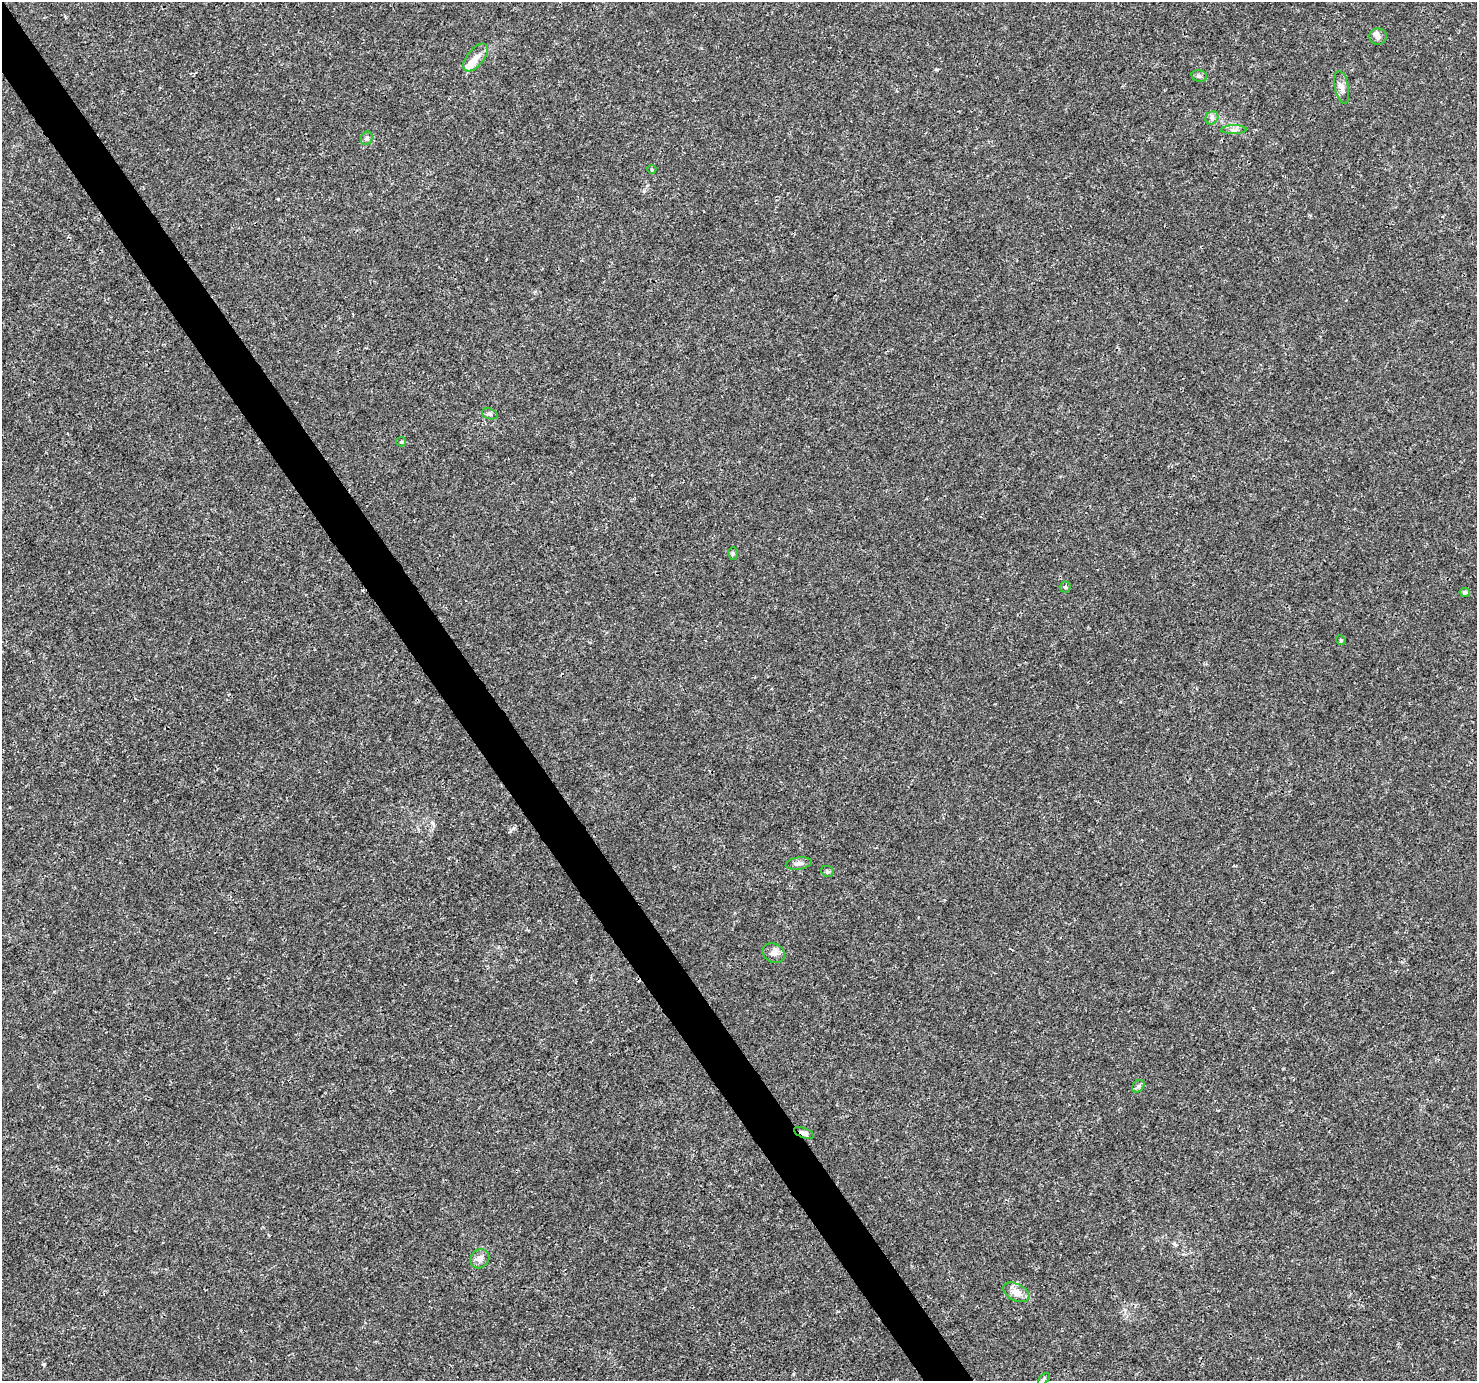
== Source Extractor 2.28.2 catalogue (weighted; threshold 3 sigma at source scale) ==
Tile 11 of 4 x 4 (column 3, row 3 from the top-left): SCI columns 2955-4429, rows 1562-2940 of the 5904 x 5819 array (HDU 1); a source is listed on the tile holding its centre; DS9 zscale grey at full resolution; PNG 1479 x 1383 px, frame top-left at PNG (2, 2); each listed source drawn as its Kron ellipse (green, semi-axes under 4 px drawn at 4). Shown black and unused: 3% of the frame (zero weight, under 3 of 4 exposures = <1% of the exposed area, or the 3 px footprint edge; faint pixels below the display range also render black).
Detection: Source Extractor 2.28.2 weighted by HDU 2 'WHT'; one run over the whole footprint, this tile lists its part. Background 0.00368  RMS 0.0011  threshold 0.00501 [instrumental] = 3 sigma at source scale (4.5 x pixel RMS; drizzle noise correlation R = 1.50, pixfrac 1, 0.0396/0.0396 arcsec/px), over >= 5 px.
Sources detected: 25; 3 inside a brighter listed object's ellipse — not listed separately; the other 22 listed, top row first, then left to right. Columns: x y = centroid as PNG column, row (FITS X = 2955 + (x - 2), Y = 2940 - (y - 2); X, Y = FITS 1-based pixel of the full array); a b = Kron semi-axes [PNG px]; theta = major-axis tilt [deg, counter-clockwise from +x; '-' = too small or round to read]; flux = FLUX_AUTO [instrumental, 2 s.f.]
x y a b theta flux
1378 37 9 8 - 0.49
476 58 16 8 50 1
1199 76 8 5 -17 0.28
1342 87 16 7 -79 0.63
1212 118 7 6 - 0.32
1234 130 13 4 1 0.39
367 138 7 5 64 0.25
652 169 4 4 - 0.11
490 414 8 5 -19 0.27
401 442 5 4 - 0.13
733 554 6 5 - 0.19
1065 587 5 5 - 0.17
1465 592 5 4 - 0.26
1341 640 5 4 - 0.13
799 863 13 6 8 0.45
827 871 6 5 - 0.19
774 953 11 9 -30 0.61
1138 1086 7 5 46 0.24
804 1133 10 5 -21 0.47
480 1259 10 8 46 0.59
1016 1292 14 8 -27 1.1
1044 1379 7 4 45 0.21
Overlapping masked pixels (flux is a lower limit): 1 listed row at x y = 804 1133
Unlisted compact peaks at least as high as the median listed source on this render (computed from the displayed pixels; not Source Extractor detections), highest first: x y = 44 1364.